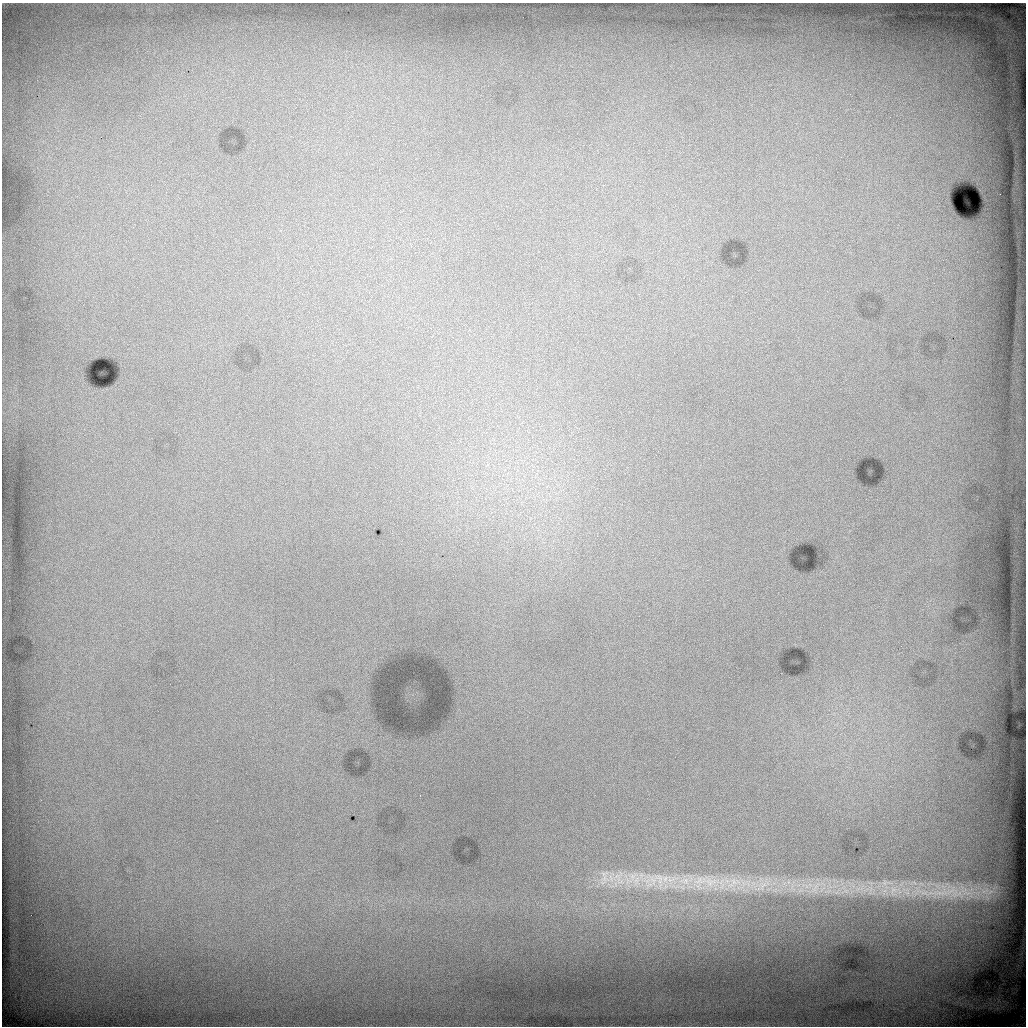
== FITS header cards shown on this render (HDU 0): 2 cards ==
NAXIS1  =                 1024 / length of data axis 1
NAXIS2  =                 1024 / length of data axis 2

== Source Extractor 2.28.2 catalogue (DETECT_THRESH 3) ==
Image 1024 x 1024 px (HDU 0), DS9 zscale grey, 1 PNG px = 1 image px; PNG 1028 x 1028 px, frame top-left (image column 1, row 1024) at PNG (2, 3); no overlay
Background 4850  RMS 32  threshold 94.9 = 3 sigma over >= 5 px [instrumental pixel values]
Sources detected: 10; all 10 listed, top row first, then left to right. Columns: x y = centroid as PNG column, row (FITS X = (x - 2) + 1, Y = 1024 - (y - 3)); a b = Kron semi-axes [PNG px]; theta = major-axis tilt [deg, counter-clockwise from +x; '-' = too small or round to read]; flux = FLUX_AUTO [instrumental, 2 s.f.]
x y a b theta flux
890 117 2 2 - 1400
632 876 9 8 - 16000
604 878 8 6 60 9900
660 878 19 9 -19 31000
653 880 17 8 -59 24000
685 881 16 9 1 32000
710 882 21 13 -4 51000
734 882 12 7 -61 16000
763 885 10 3 45 7400
942 891 97 22 -2 210000